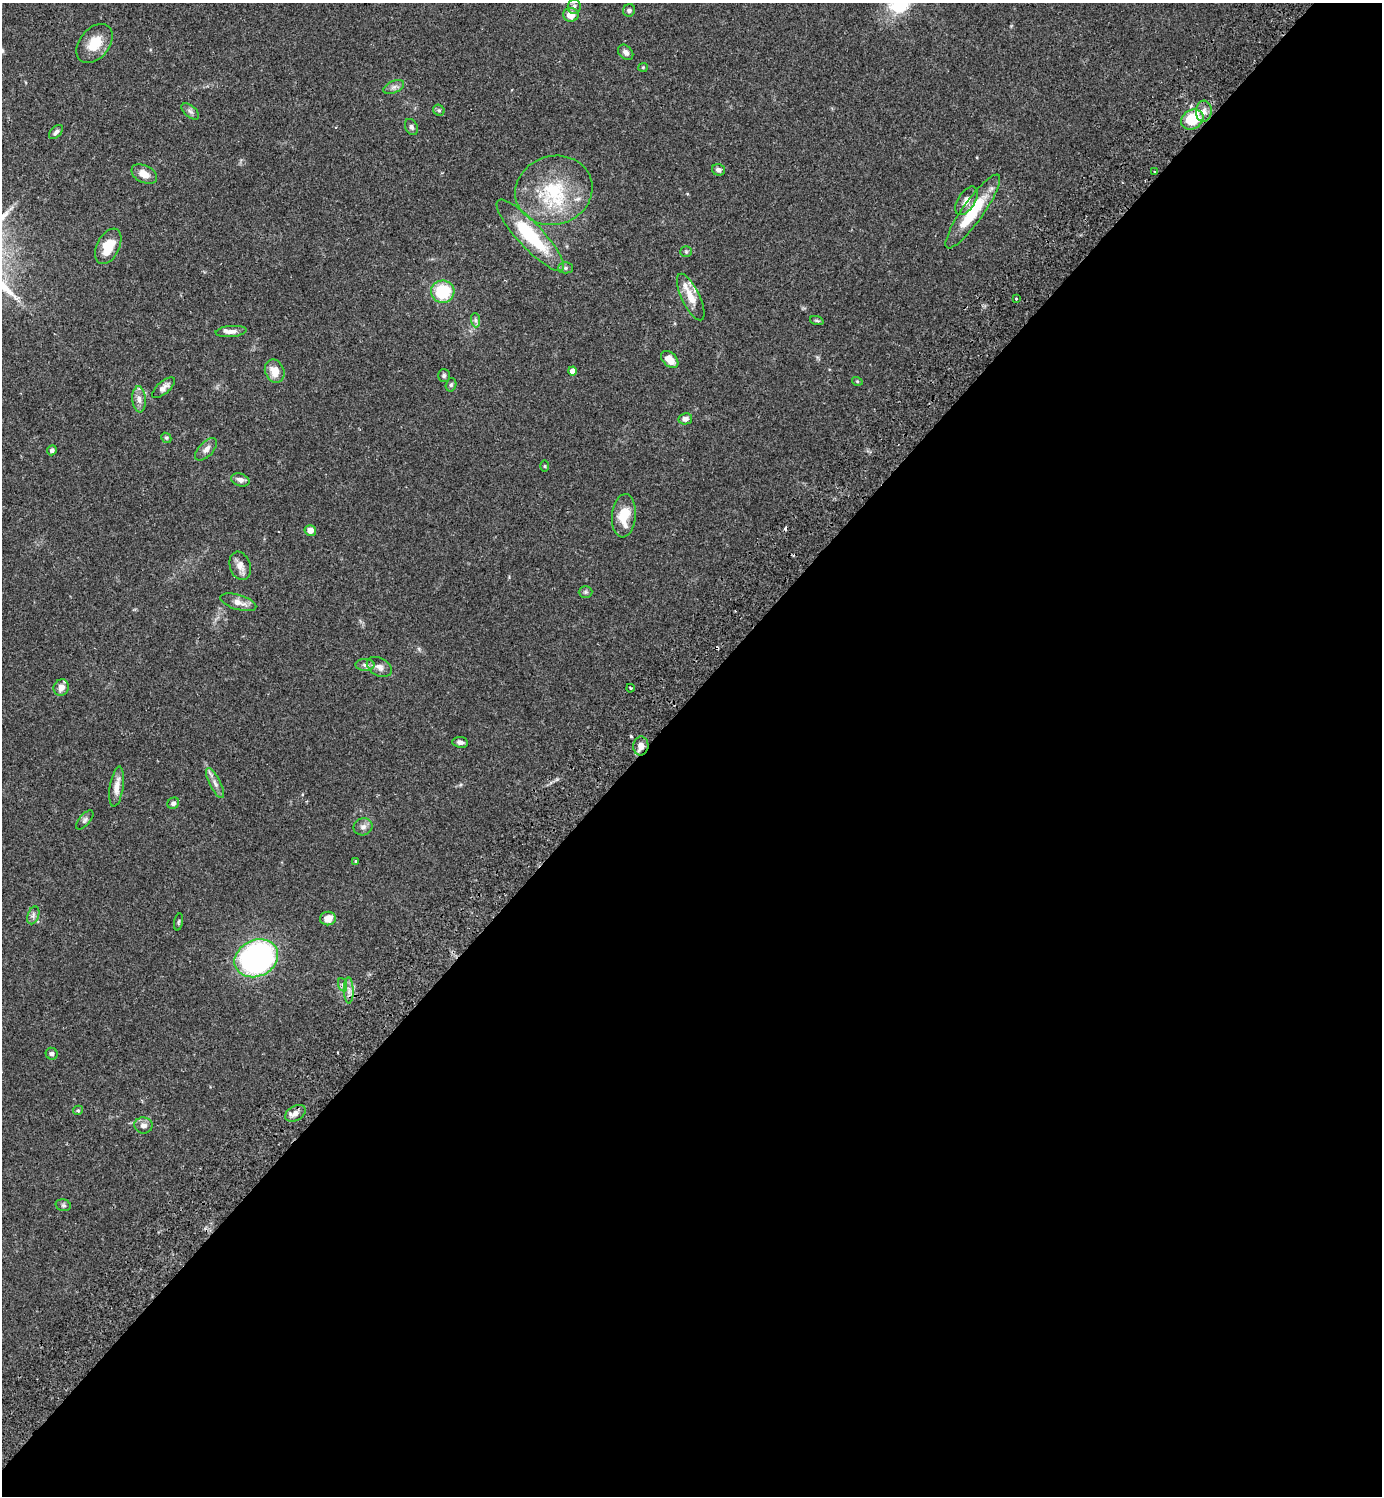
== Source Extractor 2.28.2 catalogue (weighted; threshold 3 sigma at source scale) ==
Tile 12 of 4 x 4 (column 4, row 3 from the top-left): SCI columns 4486-5865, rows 1537-3030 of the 6070 x 6063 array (HDU 1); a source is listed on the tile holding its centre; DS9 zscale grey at full resolution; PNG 1384 x 1498 px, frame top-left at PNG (2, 3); each listed source drawn as its Kron ellipse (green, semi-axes under 4 px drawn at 4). Shown black and unused: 53% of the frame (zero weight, under 2 of 3 exposures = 3% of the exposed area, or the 3 px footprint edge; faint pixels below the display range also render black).
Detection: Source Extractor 2.28.2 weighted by HDU 2 'WHT'; one run over the whole footprint, this tile lists its part. Background 0.0961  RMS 0.0058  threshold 0.026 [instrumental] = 3 sigma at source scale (4.5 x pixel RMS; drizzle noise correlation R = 1.50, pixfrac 1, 0.05/0.05 arcsec/px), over >= 5 px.
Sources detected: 76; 3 cosmic-ray / hot-pixel residue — neither listed nor drawn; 2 inside a brighter listed object's ellipse — not listed separately; the other 71 listed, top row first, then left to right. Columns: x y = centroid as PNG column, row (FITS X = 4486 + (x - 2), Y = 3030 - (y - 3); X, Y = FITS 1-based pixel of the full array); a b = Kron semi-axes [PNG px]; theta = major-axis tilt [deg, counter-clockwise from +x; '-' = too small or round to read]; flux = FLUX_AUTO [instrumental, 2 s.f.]
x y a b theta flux
574 7 7 6 - 1.6
629 10 6 6 - 1.5
571 15 8 6 -4 6
95 43 22 15 51 12
626 52 9 6 -46 2.2
643 67 5 4 - 0.63
394 87 11 5 24 2
439 110 6 5 - 0.99
1204 111 10 8 86 3.5
190 112 10 5 -41 1.7
1192 120 12 9 31 23
411 127 8 6 -64 1.6
56 132 8 5 47 1.7
718 170 6 5 - 1.9
1154 172 3 2 - 0.46
144 174 14 8 -27 5.8
554 190 39 34 18 41
966 201 16 8 57 4.6
973 211 44 10 55 26
530 235 47 12 -47 36
108 246 19 11 64 13
686 252 5 5 - 0.83
565 268 7 5 0 1.2
443 292 12 11 - 25
691 297 25 9 -64 8.7
1016 299 3 3 - 0.95
475 320 7 4 -89 1.3
817 321 7 4 -19 0.94
231 331 15 5 5 3.4
670 360 10 6 -44 5.9
275 371 12 9 -65 7.3
572 371 4 4 - 4.9
444 376 6 6 - 1.2
857 381 5 3 - 0.56
451 385 7 5 73 1.1
163 388 14 6 41 2.8
139 399 13 6 -85 3.4
685 419 7 5 12 2.5
166 438 5 4 - 0.82
206 449 14 7 46 3.1
52 450 5 4 - 1.8
545 466 5 3 - 0.58
240 480 9 6 -18 2.5
624 516 22 12 85 14
310 530 6 5 - 4.3
240 566 14 10 -70 4.4
585 592 7 5 0 1.1
238 602 18 7 -17 5.1
365 665 9 6 0 2
379 667 13 8 -28 3.2
61 687 8 7 - 3.7
630 688 4 2 - 0.55
460 742 8 5 -7 1.9
641 746 9 7 85 4
215 783 16 5 -63 3.1
117 787 20 6 82 5.3
173 803 6 5 - 1.6
85 820 11 5 50 1.6
363 827 10 8 20 2.5
356 861 3 3 - 0.41
33 915 9 5 71 1.8
328 918 8 7 - 6.4
179 922 9 3 79 0.73
256 958 22 18 26 160
343 985 7 4 -71 1.2
349 990 13 5 -89 2.8
52 1054 6 5 - 1.5
78 1110 5 4 - 0.79
295 1113 11 7 30 3.5
143 1125 9 8 - 3
63 1205 8 5 -15 1.2
Overlapping masked pixels (flux is a lower limit): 1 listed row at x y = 641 746